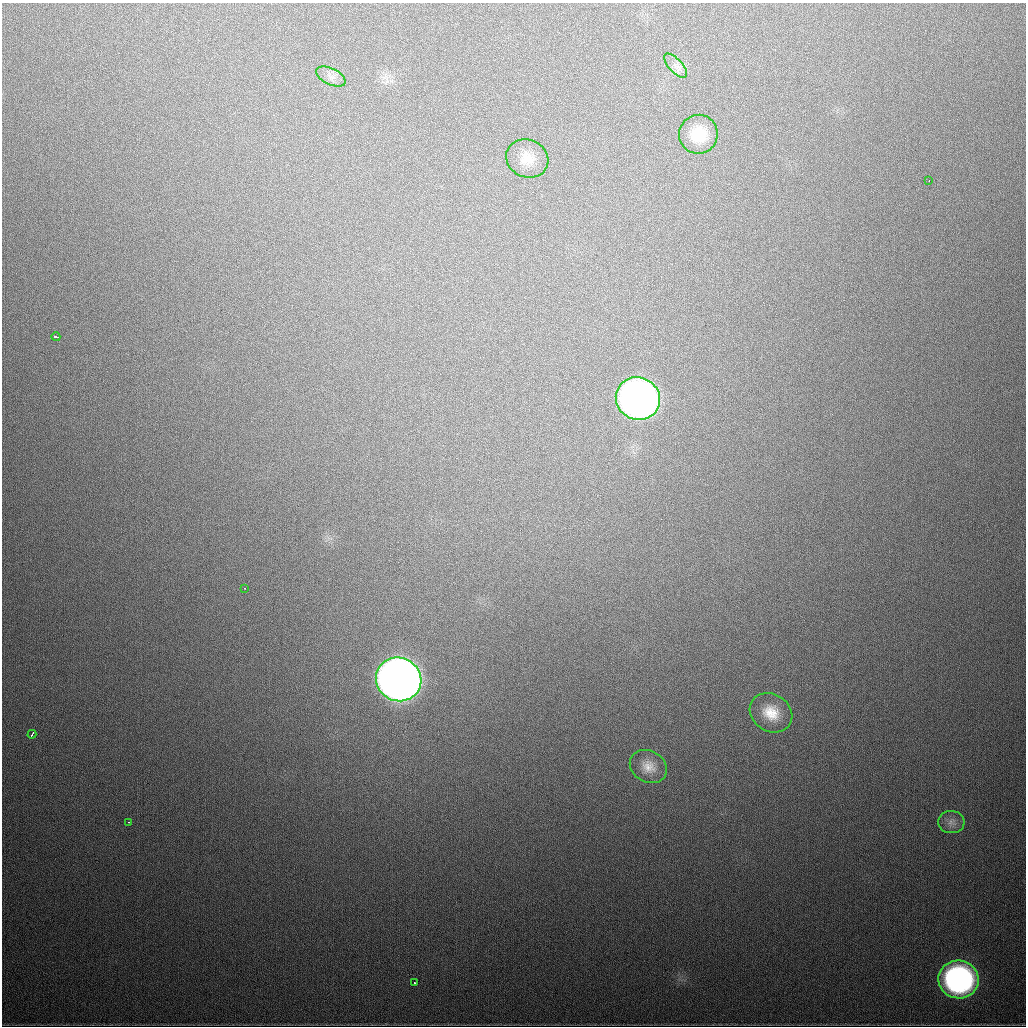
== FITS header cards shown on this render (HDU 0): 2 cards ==
NAXIS1  =                 1024
NAXIS2  =                 1024

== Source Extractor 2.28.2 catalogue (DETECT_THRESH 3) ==
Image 1024 x 1024 px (HDU 0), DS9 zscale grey, 1 PNG px = 1 image px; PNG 1028 x 1028 px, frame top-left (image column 1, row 1024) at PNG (2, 3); each listed source drawn as its Kron ellipse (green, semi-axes under 4 px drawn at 4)
Background 587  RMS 19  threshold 57.2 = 3 sigma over >= 5 px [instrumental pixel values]
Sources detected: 16; all 16 listed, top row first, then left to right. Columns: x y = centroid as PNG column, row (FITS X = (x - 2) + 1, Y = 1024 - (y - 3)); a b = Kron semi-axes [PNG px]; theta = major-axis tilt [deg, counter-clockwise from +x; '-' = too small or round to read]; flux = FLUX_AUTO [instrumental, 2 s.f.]
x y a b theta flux
676 66 15 6 -48 8.5e+03
331 76 16 8 -26 9.5e+03
698 134 19 19 - 3.7e+04
527 159 21 18 -24 2.5e+04
929 181 2 2 - 2.3e+03
56 337 4 3 - 6.3e+03
638 399 22 21 - 1.0e+06
245 588 3 2 - 1.4e+03
399 679 23 21 -28 2.3e+06
771 713 22 18 -32 3.3e+04
32 734 4 2 - 2.5e+03
648 767 19 15 -30 1.9e+04
129 822 3 2 - 2.1e+03
951 822 13 11 -5 9.4e+03
959 979 20 19 - 3.9e+05
414 983 3 2 - 3.1e+03